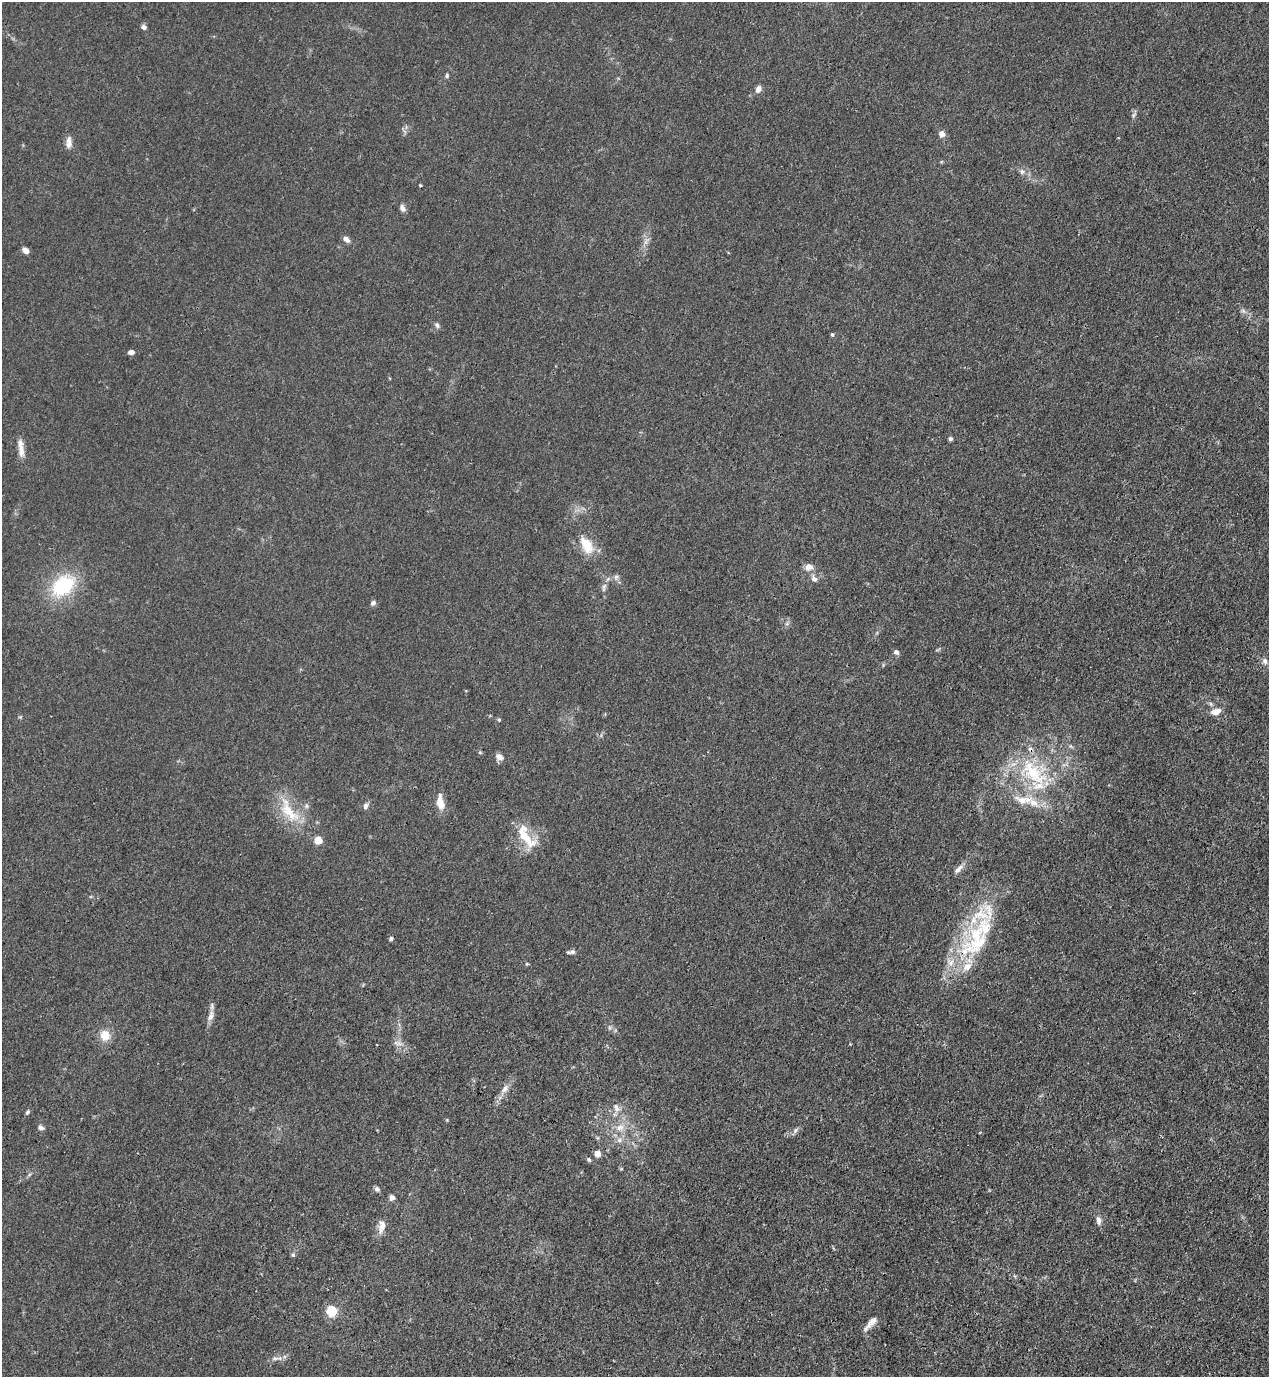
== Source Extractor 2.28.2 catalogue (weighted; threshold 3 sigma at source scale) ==
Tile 6 of 4 x 4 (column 2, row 2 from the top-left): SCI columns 1490-2756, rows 2794-4168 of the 5645 x 5584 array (HDU 1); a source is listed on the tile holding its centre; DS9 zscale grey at full resolution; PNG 1271 x 1379 px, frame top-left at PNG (2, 2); no overlay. Shown black and unused: <1% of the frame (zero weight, under 3 of 4 exposures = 7% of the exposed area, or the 3 px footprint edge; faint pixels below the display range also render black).
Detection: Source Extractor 2.28.2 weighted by HDU 2 'WHT'; one run over the whole footprint, this tile lists its part. Background 0.0179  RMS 0.0025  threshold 0.0113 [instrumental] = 3 sigma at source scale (4.5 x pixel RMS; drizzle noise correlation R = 1.50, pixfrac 1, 0.05/0.05 arcsec/px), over >= 5 px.
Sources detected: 74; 1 cosmic-ray / hot-pixel residue — not listed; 9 inside a brighter listed object's ellipse — not listed separately; the other 64 listed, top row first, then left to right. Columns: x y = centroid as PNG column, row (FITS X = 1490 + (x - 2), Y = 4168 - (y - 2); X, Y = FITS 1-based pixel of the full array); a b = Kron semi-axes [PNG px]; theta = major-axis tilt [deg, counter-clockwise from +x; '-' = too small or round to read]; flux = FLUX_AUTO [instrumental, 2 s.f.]
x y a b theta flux
144 27 6 5 - 0.83
447 76 5 5 - 0.46
758 89 7 5 66 1.5
1134 115 10 5 57 0.66
941 133 7 7 - 1.4
69 143 15 7 87 1.6
1022 172 8 6 -75 0.79
420 185 3 3 - 0.55
402 208 9 6 -58 1.1
346 239 9 6 -34 1.2
646 241 15 5 63 1.4
26 250 8 6 -43 1.1
1243 311 7 6 - 0.68
437 325 7 6 - 0.66
832 334 5 4 - 0.35
131 352 7 5 8 0.9
950 439 5 5 - 0.57
21 451 19 8 -86 2.4
587 545 21 12 -60 5.8
809 567 11 9 9 1.6
616 577 8 6 77 0.75
814 578 11 7 -60 1.1
63 586 29 19 40 17
604 587 13 5 78 0.93
373 603 7 5 44 0.78
896 652 7 6 - 0.78
1265 661 9 7 -74 0.92
1216 712 13 8 14 2.3
20 717 6 3 18 0.3
499 720 5 4 - 0.36
480 752 5 4 - 0.3
499 757 10 8 -29 1.4
1033 773 51 30 -41 24
440 802 16 8 -81 3.7
306 806 6 6 - 0.6
366 806 9 6 69 0.82
289 811 46 17 -54 9.9
524 836 32 14 -81 6.5
958 869 15 6 45 1.4
982 914 53 28 41 15
391 938 5 5 - 0.52
979 942 66 23 28 17
572 952 8 6 7 0.74
527 964 5 4 - 0.28
211 1016 15 7 76 1.7
105 1035 12 11 - 3.8
396 1043 11 6 -13 1.1
505 1089 14 8 53 1.8
616 1108 15 8 -63 2
27 1112 7 4 52 0.51
620 1127 14 9 8 2.7
41 1128 8 6 -13 0.76
796 1130 9 5 50 0.76
619 1140 9 6 28 1.1
597 1154 5 4 - 4.3
589 1160 6 5 - 0.46
377 1189 7 6 - 0.67
392 1197 7 7 - 0.84
1099 1220 12 7 -80 1.3
382 1226 17 9 81 2.3
293 1255 6 5 - 0.49
332 1311 5 5 - 24
870 1323 21 6 47 1.9
275 1358 12 5 5 1
Overlapping masked pixels (flux is a lower limit): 1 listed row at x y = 979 942